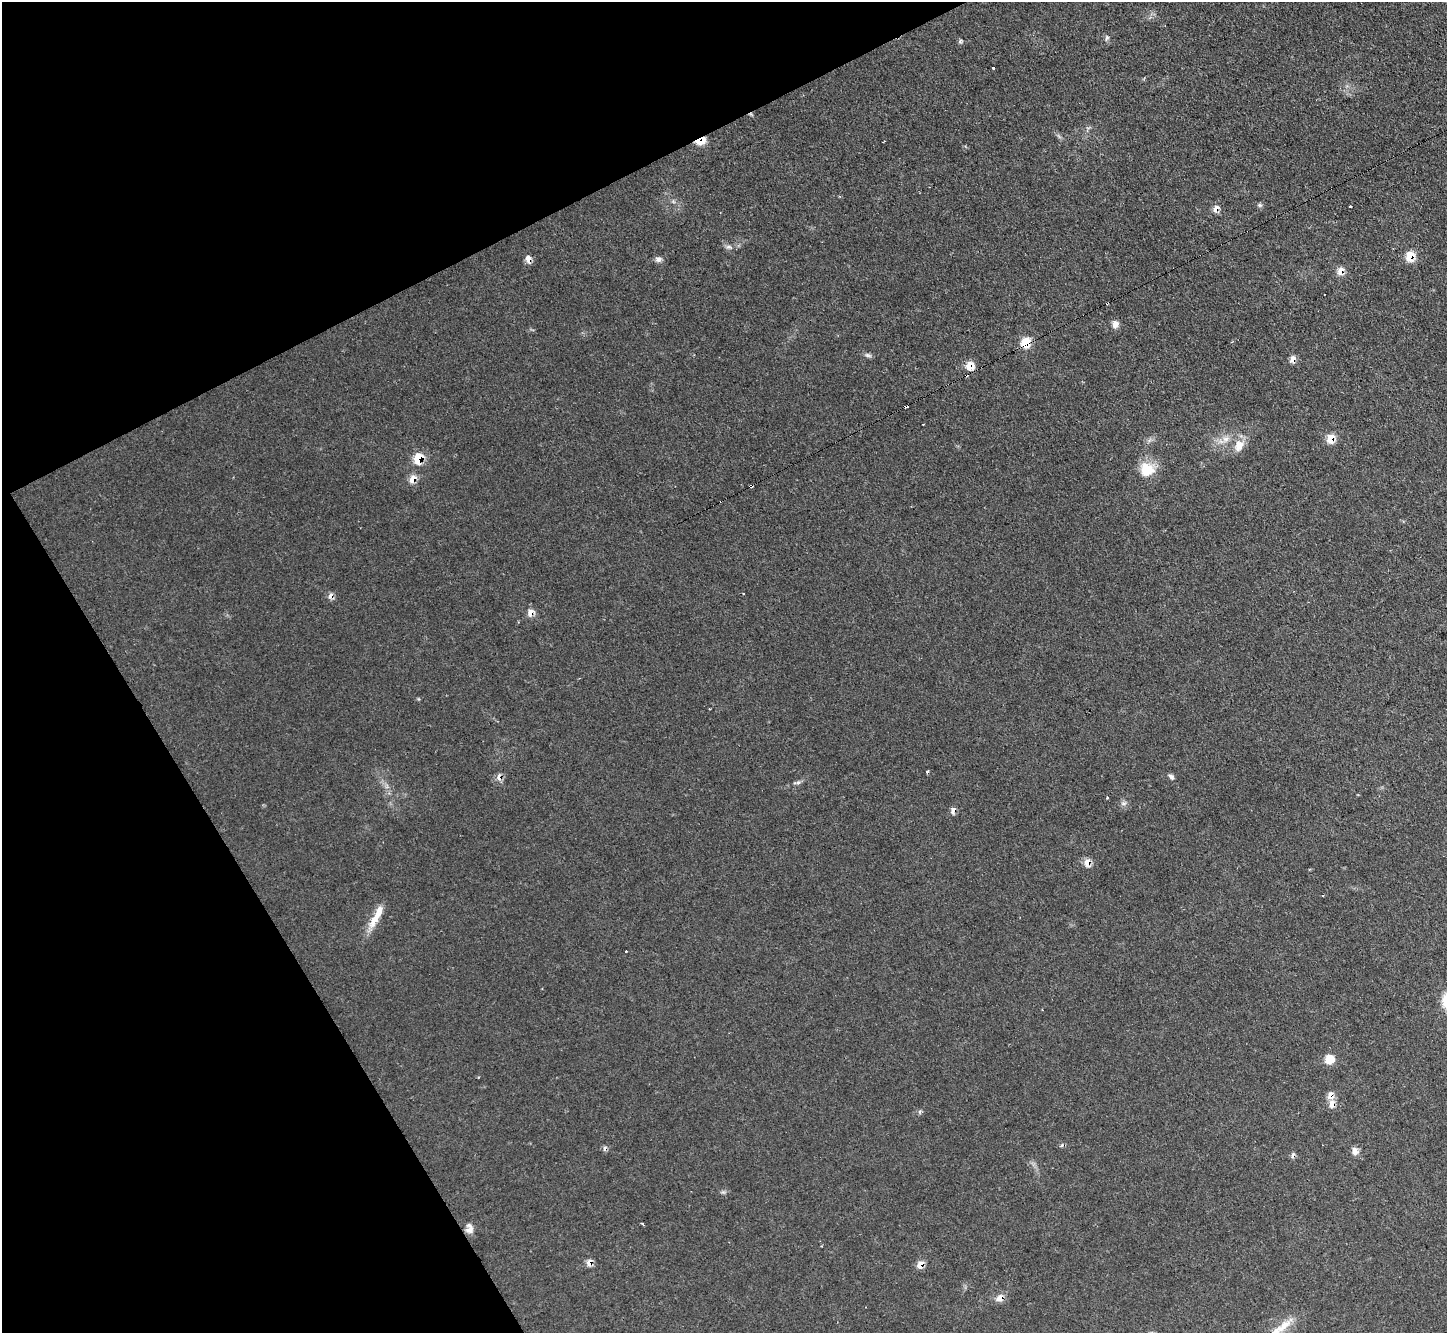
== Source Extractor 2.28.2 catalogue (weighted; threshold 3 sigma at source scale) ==
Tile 5 of 4 x 4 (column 1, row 2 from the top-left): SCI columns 2-1446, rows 2818-4148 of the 5782 x 5770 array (HDU 1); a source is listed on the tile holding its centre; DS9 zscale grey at full resolution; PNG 1449 x 1335 px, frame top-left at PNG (2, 2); no overlay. Shown black and unused: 24% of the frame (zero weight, under 2 of 3 exposures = <1% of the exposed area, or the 3 px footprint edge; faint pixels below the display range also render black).
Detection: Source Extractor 2.28.2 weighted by HDU 2 'WHT'; one run over the whole footprint, this tile lists its part. Background 0.0986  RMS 0.0077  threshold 0.0349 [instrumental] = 3 sigma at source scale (4.5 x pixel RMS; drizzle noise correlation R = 1.50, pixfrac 1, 0.05/0.05 arcsec/px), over >= 5 px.
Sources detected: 57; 5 cosmic-ray / hot-pixel residue — not listed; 1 inside a brighter listed object's ellipse — not listed separately; the other 51 listed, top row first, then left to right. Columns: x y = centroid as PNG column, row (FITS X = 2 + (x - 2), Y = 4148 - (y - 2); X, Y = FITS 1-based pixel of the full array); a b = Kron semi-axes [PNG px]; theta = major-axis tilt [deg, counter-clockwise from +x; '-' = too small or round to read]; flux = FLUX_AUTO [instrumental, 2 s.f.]
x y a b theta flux
1107 38 9 5 75 1.6
960 41 6 5 - 1.2
993 68 3 3 - 3.7
701 141 11 7 16 10
1350 206 3 2 - 1.7
1216 209 9 6 63 4.8
728 247 9 4 0 2.1
1410 256 9 8 - 14
528 258 7 4 -80 7.2
658 259 8 7 - 2.7
1341 271 9 7 66 6.4
1107 303 3 3 - 2.6
1115 324 6 6 - 6.6
1026 342 7 6 - 20
868 355 10 5 -18 2
1293 359 8 6 71 4.5
970 366 7 7 - 12
966 375 4 3 - 1.8
906 406 4 3 - 5.2
923 424 3 2 - 0.88
1225 439 10 8 34 5.2
1331 439 8 7 - 12
1239 446 17 12 66 9.4
418 458 9 7 72 20
1147 469 18 17 - 18
413 479 11 8 57 6.1
751 486 4 3 - 9.3
331 596 8 7 - 3
531 612 10 8 50 4.5
927 771 3 3 - 2.9
499 777 9 6 86 3.9
1171 777 8 6 -41 2
797 783 10 4 6 1.9
1107 798 3 3 - 0.86
1123 803 8 5 6 2
953 810 8 6 73 3.2
1087 863 8 6 77 7.4
1323 895 3 2 - 0.64
376 917 38 8 62 13
626 951 3 3 - 1
1330 1059 6 6 - 23
1330 1095 9 7 -74 5.3
1332 1104 9 7 -85 5.9
1355 1151 10 7 -79 4.3
642 1223 3 3 - 3.2
469 1228 13 9 -87 4.6
821 1246 3 2 - 0.6
589 1263 8 6 -85 4.8
920 1265 10 7 59 5.4
1000 1298 10 8 38 5.7
1283 1326 27 10 36 11
Overlapping masked pixels (flux is a lower limit): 25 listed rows (the first 20) at x y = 701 141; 1216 209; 1410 256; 528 258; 1341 271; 1107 303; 1026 342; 1293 359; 970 366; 966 375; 906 406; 1331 439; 418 458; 413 479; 751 486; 331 596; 531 612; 499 777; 953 810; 1087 863